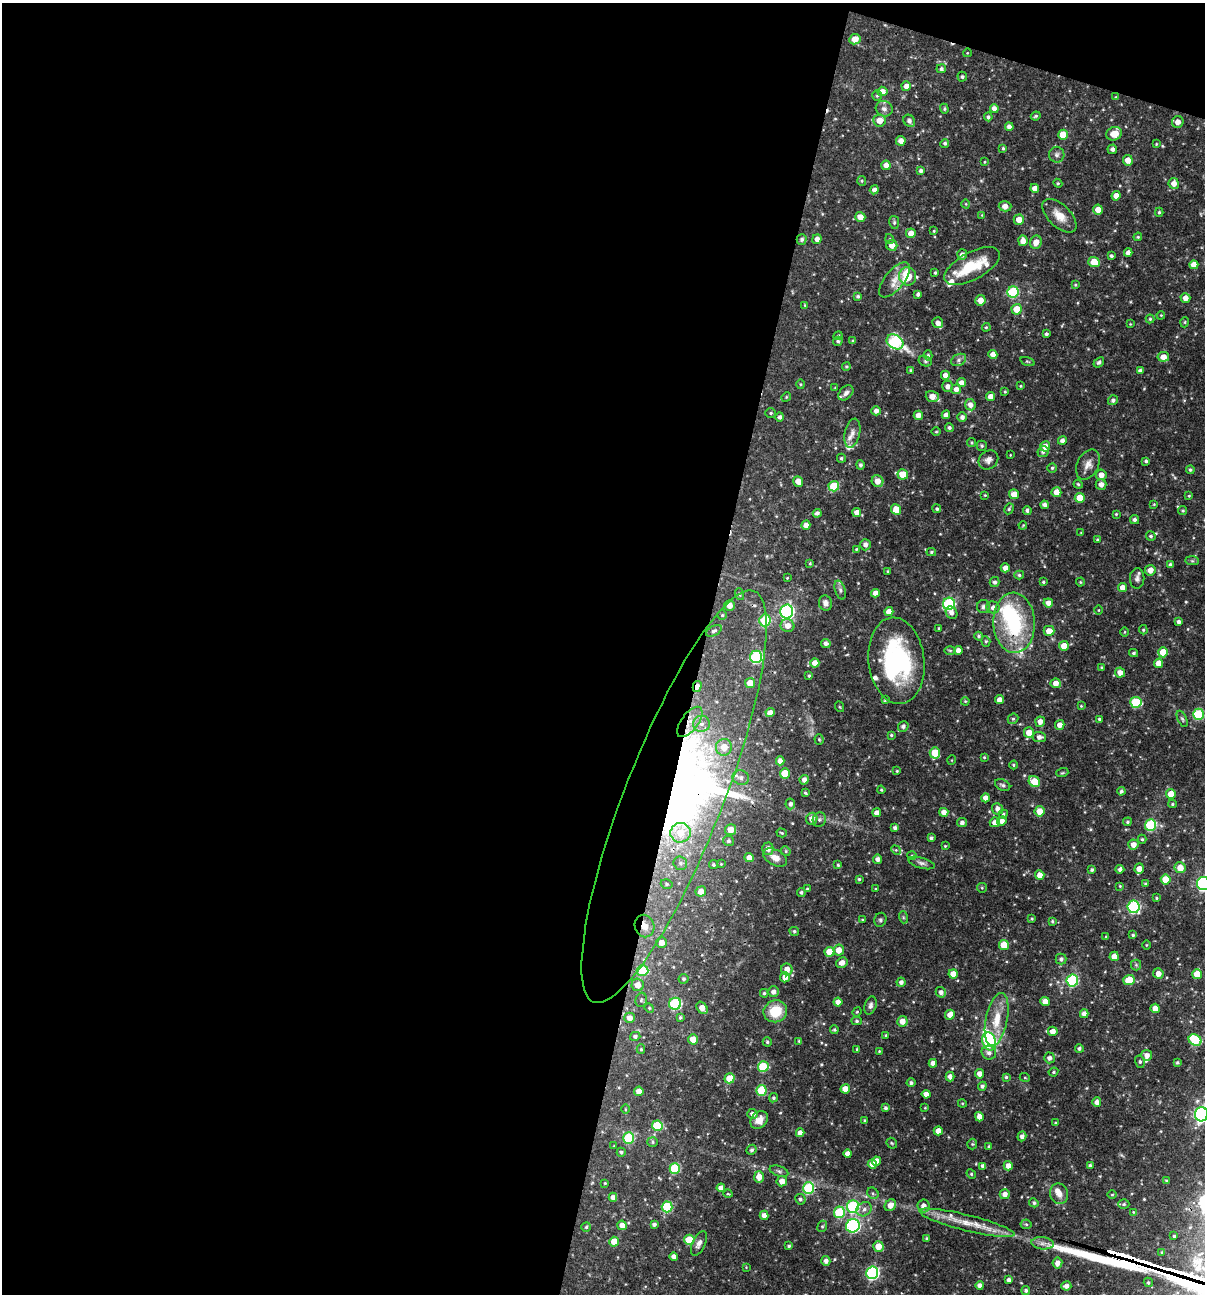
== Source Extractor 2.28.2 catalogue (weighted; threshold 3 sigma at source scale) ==
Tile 1 of 4 x 4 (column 1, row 1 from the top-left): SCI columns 250-1452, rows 3876-5167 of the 5186 x 5169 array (HDU 1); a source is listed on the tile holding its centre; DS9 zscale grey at full resolution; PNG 1207 x 1296 px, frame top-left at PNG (2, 3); each listed source drawn as its Kron ellipse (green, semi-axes under 4 px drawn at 4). Shown black and unused: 60% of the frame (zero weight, under 3 of 4 exposures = <1% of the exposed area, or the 3 px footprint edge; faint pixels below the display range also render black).
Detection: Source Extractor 2.28.2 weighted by HDU 2 'WHT'; one run over the whole footprint, this tile lists its part. Background 0.0662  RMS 0.0035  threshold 0.0158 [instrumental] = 3 sigma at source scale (4.5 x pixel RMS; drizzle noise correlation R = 1.50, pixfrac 1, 0.05/0.05 arcsec/px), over >= 5 px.
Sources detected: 491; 1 too faint to see at this stretch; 3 inside a brighter object's white glare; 2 cosmic-ray / hot-pixel residue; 5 long thin detections or spike segments (spike, bleed or trail) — neither listed nor drawn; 13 inside a brighter listed object's ellipse — not listed separately; the other 467 listed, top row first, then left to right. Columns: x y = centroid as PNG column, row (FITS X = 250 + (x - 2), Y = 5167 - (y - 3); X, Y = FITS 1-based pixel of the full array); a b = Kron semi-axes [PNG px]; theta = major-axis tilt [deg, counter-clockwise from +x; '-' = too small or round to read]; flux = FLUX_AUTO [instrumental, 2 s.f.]
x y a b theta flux
855 39 5 5 - 3.5
967 53 4 3 - 0.25
941 69 5 4 - 0.77
962 77 5 4 - 0.63
906 86 5 4 - 1.8
882 91 5 5 - 2.6
877 96 5 4 - 0.53
1116 97 4 4 - 0.34
994 108 4 4 - 1.7
884 109 8 7 - 1.5
944 109 5 4 - 0.49
1036 116 5 3 - 0.5
988 117 4 4 - 0.77
879 120 6 6 - 3.5
909 121 6 5 - 1.3
1178 122 6 6 - 2.4
1009 127 4 4 - 1.4
1114 134 8 6 21 4.2
1063 135 5 5 - 6.3
901 141 5 4 - 2.2
945 143 4 4 - 0.74
1156 144 3 3 - 0.32
1003 148 4 3 - 0.48
1112 149 5 5 - 1.2
1057 155 8 7 - 1.2
1128 160 5 5 - 2.9
984 162 4 3 - 0.28
886 165 5 4 - 2.5
921 171 4 4 - 0.93
862 181 5 4 - 0.43
1058 183 4 4 - 0.44
1174 183 5 5 - 2.5
1035 188 4 4 - 2.2
874 190 4 4 - 1.3
1116 196 4 4 - 2.5
966 204 4 3 - 0.28
1005 206 6 5 - 2.4
1098 210 5 4 - 3
1159 212 4 4 - 0.48
982 215 4 4 - 0.31
1059 216 21 11 -44 4.6
860 217 5 5 - 2.6
1019 220 5 5 - 3.4
894 222 6 5 - 0.66
934 231 4 3 - 0.34
911 233 5 5 - 2.8
1138 237 4 4 - 0.36
802 239 5 5 - 0.9
817 239 5 4 - 1.7
890 239 5 3 - 0.31
1023 241 5 5 - 2.4
1036 242 7 6 - 2.6
892 245 5 5 - 2.6
1128 253 4 4 - 1.8
962 255 5 5 - 1.5
1111 256 4 3 - 0.7
1094 262 5 5 - 7
1194 265 4 4 - 2.9
972 266 31 13 29 10
935 273 3 3 - 0.49
907 276 9 8 - 9.5
894 280 21 9 51 3.9
1075 285 4 3 - 0.37
1013 292 6 5 - 28
918 294 4 3 - 0.94
858 296 4 4 - 0.6
1185 298 5 5 - 2.3
980 300 5 5 - 2.9
805 305 4 3 - 0.3
1017 309 5 5 - 6.1
1161 315 4 3 - 0.33
1150 319 4 4 - 0.45
1185 322 5 3 - 0.32
938 323 5 5 - 1.7
1130 324 4 4 - 0.3
986 327 4 3 - 0.38
1046 334 3 3 - 0.66
838 336 4 4 - 0.4
838 341 5 4 - 0.59
853 341 4 4 - 0.49
895 342 9 6 -33 39
993 354 4 4 - 2.2
928 355 5 4 - 0.58
1163 357 6 5 - 2.6
959 360 8 5 28 1
925 361 7 5 -15 0.64
1027 361 7 3 -19 0.41
1099 362 6 4 41 0.72
846 366 4 4 - 0.43
910 370 3 3 - 0.34
1140 371 4 4 - 0.97
945 375 4 4 - 1.9
961 383 4 4 - 2
800 384 5 3 - 0.37
948 386 6 5 - 1.6
1020 386 3 3 - 0.31
835 388 4 2 - 0.24
956 389 5 5 - 1.8
1005 392 3 3 - 0.34
846 393 9 6 45 1.2
932 396 6 5 - 3
990 396 4 4 - 2
786 397 5 4 - 0.36
1113 400 5 5 - 0.97
970 405 5 5 - 1.9
876 411 4 4 - 1.5
771 413 5 5 - 0.55
918 415 4 4 - 2.4
946 415 4 4 - 1.6
780 417 4 4 - 1
962 417 5 5 - 1.3
949 428 4 4 - 0.7
936 432 5 3 - 0.38
852 433 15 7 77 2.5
1062 440 4 4 - 1.5
971 443 4 4 - 0.47
982 446 5 5 - 0.57
1045 446 5 5 - 3
1043 452 6 5 - 0.92
1010 455 3 2 - 0.22
841 458 4 4 - 0.61
988 460 10 8 40 1.9
1146 461 3 3 - 0.67
860 465 5 4 - 0.78
1088 465 16 10 62 2.8
1052 468 4 4 - 0.58
1190 470 4 4 - 0.58
903 474 5 5 - 5.3
1101 475 5 5 - 2.5
798 481 5 4 - 2.6
877 481 6 6 - 2.8
1078 484 4 4 - 0.52
1101 484 5 5 - 2
834 486 5 5 - 13
1056 492 5 5 - 3.2
1014 494 5 5 - 2.8
985 495 4 3 - 0.28
1189 496 4 4 - 0.36
1080 498 5 5 - 4.8
1154 504 4 3 - 0.32
1045 505 4 4 - 1.4
937 509 4 4 - 0.67
1009 509 5 4 - 0.59
896 510 5 5 - 5
1027 510 4 4 - 0.88
1183 511 4 4 - 0.5
857 512 4 4 - 2.4
817 513 4 4 - 1
1116 514 3 3 - 0.37
1134 520 4 4 - 0.97
806 525 4 4 - 2.3
1023 525 4 3 - 0.31
1081 533 4 2 - 0.21
1151 536 5 5 - 0.65
1097 540 4 3 - 0.45
865 545 6 5 - 1.4
856 549 4 3 - 0.36
931 552 5 4 - 0.5
1192 561 7 4 -1 0.6
810 563 3 3 - 0.34
1170 565 4 4 - 0.87
1005 568 4 4 - 2.2
1150 570 5 5 - 2.4
888 571 4 3 - 0.42
1019 575 5 4 - 0.59
787 578 3 3 - 0.29
1137 578 10 7 89 1.3
995 582 5 5 - 0.97
1043 582 4 3 - 0.5
1080 582 4 4 - 0.38
1123 587 4 4 - 2.5
840 590 10 5 -72 0.96
875 593 4 4 - 2.1
739 594 6 3 -71 0.47
825 603 7 6 - 1.7
1048 603 5 4 - 2.4
949 604 6 6 - 38
730 605 5 5 - 2.2
983 607 6 6 - 0.87
993 608 6 6 - 1.4
1098 610 4 3 - 0.27
787 612 7 6 - 80
889 612 4 4 - 2.9
951 613 7 5 -56 1.3
722 615 4 4 - 0.49
765 620 6 5 - 21
1179 622 4 4 - 1.1
1014 623 30 21 -88 31
787 626 7 6 - 2.6
939 628 3 2 - 0.35
1143 630 4 3 - 0.5
714 631 8 5 28 0.83
1049 631 5 5 - 3.2
1125 632 5 3 - 0.33
979 636 4 4 - 0.56
986 641 5 4 - 0.51
826 643 5 4 - 1.2
1064 646 5 5 - 4.2
950 650 6 4 -1 0.53
958 650 4 4 - 1.8
1163 652 5 5 - 6.1
1133 653 4 3 - 0.55
756 657 6 6 - 36
896 661 43 28 -83 44
815 663 4 4 - 2.8
1159 663 5 4 - 4.1
1101 667 3 3 - 0.39
1120 673 5 4 - 2.4
809 676 3 3 - 0.47
750 683 5 5 - 4.4
1056 683 5 4 - 2.5
697 687 5 4 - 2.2
885 700 4 4 - 0.39
1000 700 4 4 - 2.5
965 701 4 3 - 0.36
1136 702 5 5 - 19
1081 706 4 4 - 0.3
840 707 5 3 - 0.31
770 713 4 4 - 2.3
1198 714 5 5 - 23
1013 719 6 5 - 0.6
1099 719 3 3 - 0.53
1182 719 9 4 -65 0.68
690 722 18 8 53 4.8
1040 722 5 5 - 2.2
702 724 8 8 - 2.2
1060 725 5 4 - 2.1
903 726 5 5 - 1.1
1029 733 5 5 - 4.3
891 735 3 3 - 0.48
1039 737 6 5 - 1.4
819 739 5 4 - 0.44
724 747 8 8 - 4.3
935 753 5 5 - 8.3
984 757 4 3 - 0.38
952 760 5 3 - 0.28
780 761 4 4 - 1.9
1013 765 4 3 - 0.35
897 771 4 3 - 0.35
785 773 5 5 - 7.6
1062 773 6 4 18 0.49
741 778 8 7 - 1.5
804 780 5 4 - 1.6
1034 782 6 5 - 9.2
1003 785 8 5 -27 0.79
881 790 4 3 - 0.39
1121 791 4 4 - 0.75
805 793 4 3 - 0.43
1171 794 5 4 - 3.7
674 797 221 49 69 200
986 798 4 4 - 2.2
790 804 5 5 - 1.1
1172 804 4 4 - 0.42
997 809 6 5 - 1.6
1040 811 5 5 - 4
944 812 4 4 - 1.9
877 813 4 4 - 1.8
1003 814 4 4 - 0.56
812 819 6 5 - 2.2
819 820 7 6 - 0.93
1002 821 5 4 - 2
962 822 5 4 - 1.3
995 822 5 5 - 2.4
1127 822 4 4 - 0.6
1150 825 6 5 - 24
895 828 4 4 - 0.89
730 830 5 5 - 2.9
681 833 10 10 - 5.4
782 833 5 4 - 0.41
931 838 3 3 - 0.74
1142 839 4 4 - 0.48
728 841 5 5 - 0.71
1133 845 5 5 - 2.4
945 846 3 3 - 0.28
768 849 6 5 - 1.9
896 850 5 4 - 0.43
786 851 5 4 - 0.43
912 855 5 3 - 0.37
775 857 13 7 -28 2.9
749 858 5 4 - 2.8
877 859 4 4 - 1.4
680 863 7 6 - 0.96
921 863 14 5 -16 1.3
721 864 3 3 - 0.27
713 865 4 4 - 0.54
838 865 4 3 - 0.49
1180 868 5 5 - 3.7
1120 869 4 4 - 1.1
1139 869 5 4 - 2.7
1092 870 4 4 - 0.68
1040 875 5 4 - 2.6
859 879 3 3 - 0.46
1166 880 5 5 - 6.1
667 884 6 4 -17 0.62
1146 884 4 3 - 0.53
1203 884 6 6 - 58
1120 886 4 3 - 0.35
982 888 5 4 - 0.4
807 889 4 3 - 0.38
876 889 4 3 - 0.33
701 891 5 5 - 2.8
801 892 4 4 - 0.65
1156 898 4 3 - 0.42
1134 907 6 6 - 39
903 917 6 4 -72 0.49
1032 919 3 3 - 0.38
862 920 4 3 - 0.37
880 920 7 6 - 0.74
1052 921 4 4 - 0.54
644 926 11 9 -71 3
794 931 5 4 - 0.57
1133 935 4 4 - 0.54
1106 936 3 3 - 0.28
662 943 5 5 - 2.3
1004 945 5 5 - 6.6
1146 945 4 3 - 0.3
839 950 5 5 - 3.3
829 952 5 4 - 5
1114 956 4 4 - 2.9
1061 959 5 5 - 0.95
842 962 6 5 - 2.2
1136 965 5 5 - 0.51
787 969 6 5 - 2.5
642 970 6 5 - 14
953 974 4 4 - 3.3
1158 974 5 5 - 2.2
1197 974 5 5 - 4.9
785 977 5 5 - 2.8
683 979 5 5 - 0.71
1072 980 6 5 - 35
1129 980 5 5 - 7
901 982 4 4 - 1.2
638 985 6 6 - 2.8
773 992 5 5 - 1.5
941 992 6 5 - 1.3
764 993 4 4 - 0.53
641 1000 7 5 77 0.68
838 1002 4 4 - 2.2
1045 1002 4 4 - 2.8
675 1004 6 6 - 31
870 1005 9 6 73 1.1
649 1008 5 4 - 0.41
702 1008 7 5 -54 2.7
1155 1008 4 4 - 2.9
775 1011 12 11 - 9.4
857 1012 5 4 - 0.4
1084 1014 4 4 - 1.8
950 1015 5 5 - 3.1
680 1017 4 3 - 0.54
629 1018 5 5 - 2.3
997 1020 27 11 78 8
857 1021 5 4 - 0.59
902 1021 5 5 - 2.7
834 1030 4 3 - 0.5
1053 1031 5 4 - 2.7
886 1035 3 3 - 0.43
635 1036 5 4 - 0.85
693 1039 5 5 - 3.4
1195 1040 7 5 -34 16
799 1041 4 3 - 0.37
989 1041 9 6 -72 39
767 1042 4 4 - 0.54
1079 1048 4 4 - 0.83
641 1049 5 4 - 0.46
857 1049 4 3 - 0.39
879 1051 4 3 - 0.29
989 1053 7 6 - 1.4
1147 1055 5 5 - 1.9
1049 1058 5 5 - 1.3
1140 1062 6 5 - 0.65
1177 1062 4 4 - 0.53
933 1063 4 4 - 1.9
763 1067 5 5 - 15
1053 1072 5 3 - 0.48
979 1074 5 4 - 2.2
950 1077 5 4 - 1.6
1006 1077 4 4 - 0.55
730 1078 5 5 - 6.4
1025 1078 5 3 - 0.32
911 1083 4 4 - 0.76
982 1086 4 4 - 0.87
845 1089 5 4 - 3.4
761 1090 5 5 - 13
639 1091 4 4 - 2.4
926 1094 4 4 - 2.2
773 1098 5 4 - 0.57
1097 1102 5 4 - 1.7
962 1103 4 3 - 0.34
885 1108 4 4 - 0.81
925 1108 4 3 - 0.28
625 1109 5 3 - 0.36
753 1114 5 5 - 1.7
1201 1114 7 6 - 95
979 1117 5 4 - 2.4
759 1120 10 7 47 3
865 1120 4 4 - 0.46
1055 1123 4 3 - 0.36
657 1126 5 5 - 15
938 1131 4 4 - 2.4
800 1133 4 4 - 2.1
1022 1136 5 4 - 1.4
629 1138 5 5 - 20
653 1142 5 5 - 0.53
892 1143 6 4 -45 0.43
972 1144 5 5 - 0.45
614 1146 4 4 - 0.28
989 1146 4 3 - 0.33
751 1150 5 4 - 0.74
621 1152 4 4 - 0.64
848 1154 4 4 - 2
877 1161 4 4 - 2.5
872 1164 4 4 - 2.5
1090 1165 3 3 - 0.7
983 1166 4 4 - 1.2
1008 1166 5 4 - 2.4
675 1168 5 5 - 22
779 1171 9 5 -19 0.89
971 1174 5 4 - 0.47
759 1177 6 5 - 3.1
782 1181 5 5 - 2.4
1166 1181 4 4 - 0.54
605 1183 3 3 - 0.34
721 1188 4 4 - 2.1
809 1188 6 5 - 29
873 1193 6 5 - 0.63
728 1194 4 3 - 0.32
1005 1194 5 5 - 2
1059 1194 10 9 - 2.4
1112 1195 5 3 - 0.34
613 1197 4 4 - 1.6
800 1199 5 5 - 0.81
1034 1203 5 4 - 0.65
1124 1204 5 5 - 0.6
890 1205 6 5 - 2.5
853 1206 6 6 - 36
923 1206 6 6 - 2.3
667 1207 5 5 - 21
864 1209 8 6 38 1.5
839 1212 6 5 - 19
1133 1212 4 2 - 0.23
764 1215 4 4 - 1.9
967 1223 49 8 -14 8.9
654 1224 4 3 - 0.88
1026 1224 5 5 - 0.56
622 1225 5 4 - 2.5
822 1226 6 4 68 0.5
853 1226 7 6 - 49
586 1227 5 4 - 0.53
1174 1236 3 3 - 0.49
927 1238 3 3 - 0.54
689 1240 5 5 - 11
614 1242 5 4 - 5.7
699 1243 13 6 65 1.6
1043 1243 11 6 -7 1.7
789 1246 3 3 - 0.52
878 1246 5 5 - 4.1
1162 1252 4 3 - 0.39
674 1256 4 4 - 1.9
826 1261 5 4 - 1.5
1057 1263 5 5 - 2
746 1267 3 3 - 0.25
872 1273 6 6 - 54
1009 1280 4 3 - 1.2
1148 1282 5 4 - 0.59
980 1285 4 4 - 1.8
1066 1286 5 4 - 1.5
1026 1290 4 4 - 0.82
Overlapping masked pixels (flux is a lower limit): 6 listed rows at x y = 1014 623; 697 687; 690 722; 674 797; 644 926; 809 1188
Isophote crosses this tile's border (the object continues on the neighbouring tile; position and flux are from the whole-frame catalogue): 2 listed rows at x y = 1203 884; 1201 1114